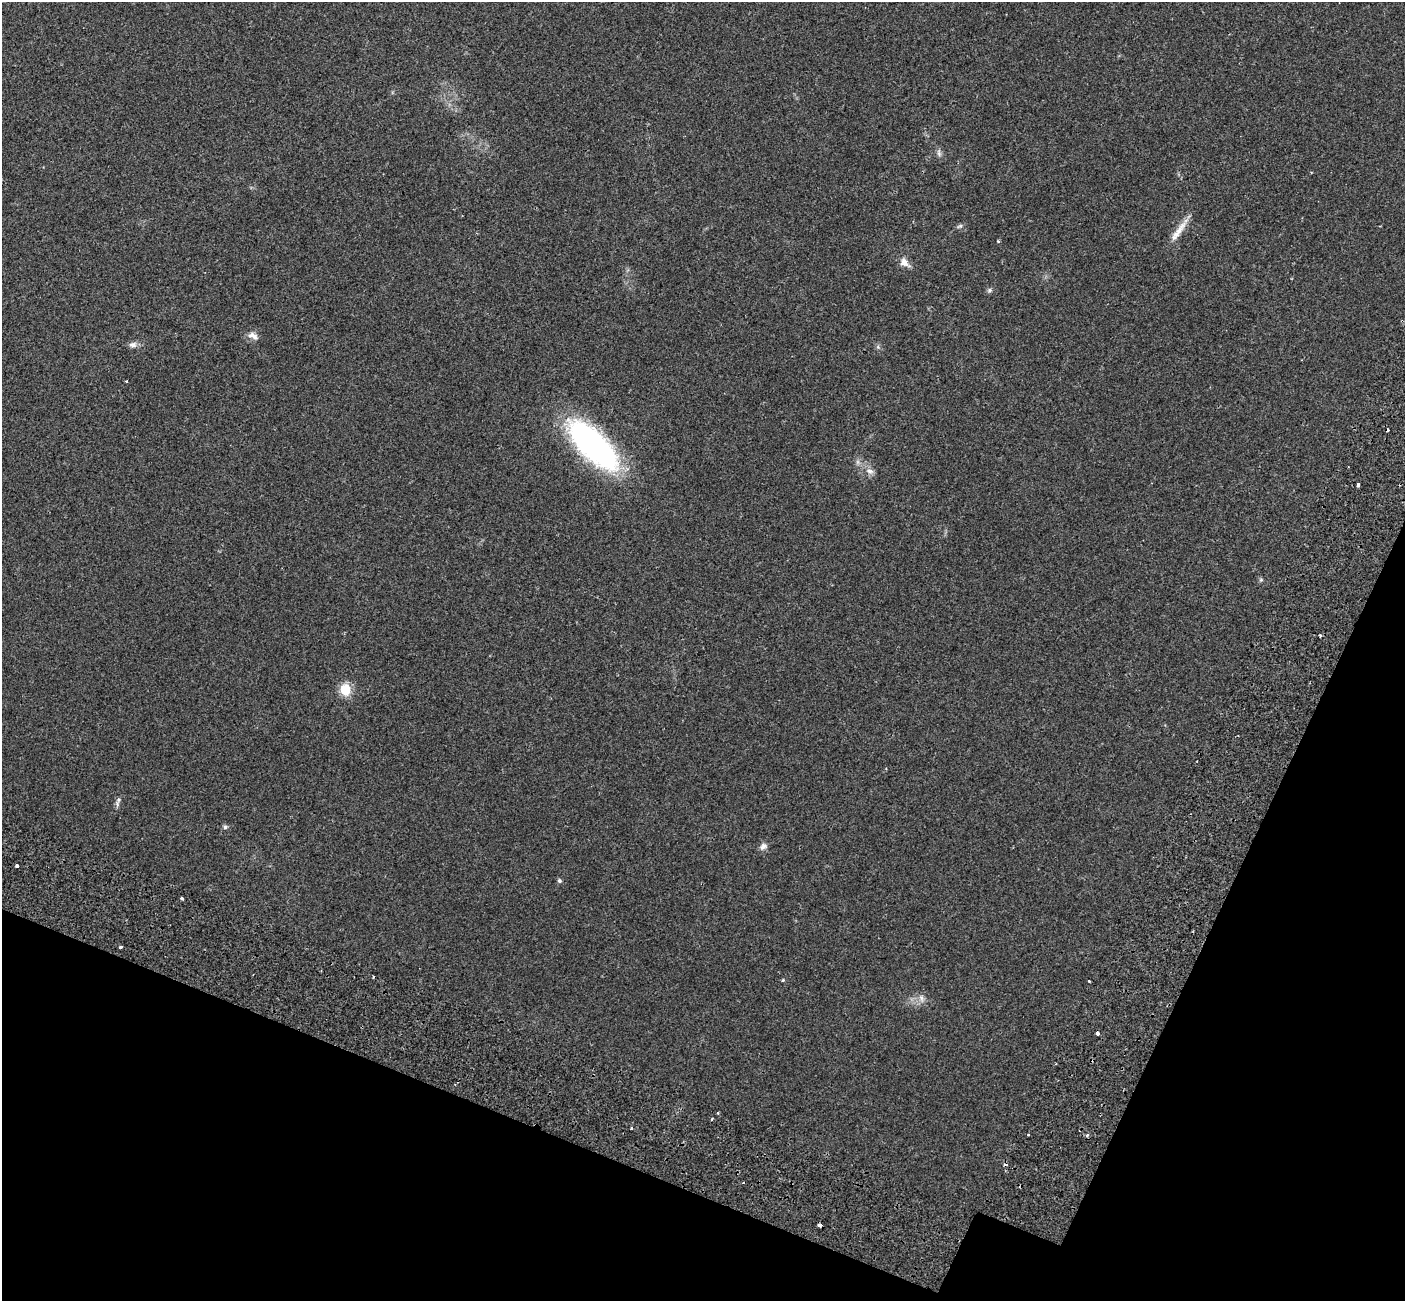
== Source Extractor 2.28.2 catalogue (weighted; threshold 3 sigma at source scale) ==
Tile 15 of 4 x 4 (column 3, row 4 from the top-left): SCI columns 3266-4668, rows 674-1972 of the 6198 x 6388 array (HDU 1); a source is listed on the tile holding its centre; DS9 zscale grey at full resolution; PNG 1407 x 1303 px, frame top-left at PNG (2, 2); no overlay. Shown black and unused: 19% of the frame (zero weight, under 2 of 3 exposures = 8% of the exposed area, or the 3 px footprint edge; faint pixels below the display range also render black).
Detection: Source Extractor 2.28.2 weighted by HDU 2 'WHT'; one run over the whole footprint, this tile lists its part. Background 0.0576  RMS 0.0048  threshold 0.0215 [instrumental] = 3 sigma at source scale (4.5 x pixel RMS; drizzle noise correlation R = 1.50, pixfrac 1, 0.0396/0.0396 arcsec/px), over >= 5 px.
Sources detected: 37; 7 cosmic-ray / hot-pixel residue — not listed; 1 inside a brighter listed object's ellipse — not listed separately; the other 29 listed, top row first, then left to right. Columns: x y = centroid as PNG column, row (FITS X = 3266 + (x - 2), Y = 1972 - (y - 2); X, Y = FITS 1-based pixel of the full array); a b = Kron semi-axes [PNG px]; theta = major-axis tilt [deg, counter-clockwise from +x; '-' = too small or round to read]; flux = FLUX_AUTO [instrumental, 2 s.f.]
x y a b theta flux
939 153 11 5 -73 1.4
960 226 9 4 26 0.95
1179 230 39 7 54 5.9
998 241 4 3 - 0.52
904 262 14 9 -43 3.4
989 290 7 6 - 0.97
251 335 11 7 33 2.2
133 345 11 7 0 1.9
878 347 6 4 -72 0.76
126 381 3 3 - 0.51
592 445 56 23 -44 120
869 471 12 8 -27 2.5
1358 484 4 3 - 1.7
1261 580 6 5 - 0.7
345 690 6 6 - 32
118 800 10 6 71 1.4
225 827 6 6 - 1.1
763 846 11 8 38 1.9
17 866 4 3 - 2.3
559 881 5 5 - 0.91
182 899 3 3 - 1
120 947 3 3 - 1.7
783 980 4 3 - 0.54
1089 981 3 3 - 1.1
922 999 11 5 -82 1.7
1097 1033 3 3 - 4.7
712 1119 3 3 - 1.2
631 1128 3 3 - 0.47
820 1225 4 3 - 2.9
Overlapping masked pixels (flux is a lower limit): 1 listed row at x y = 820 1225